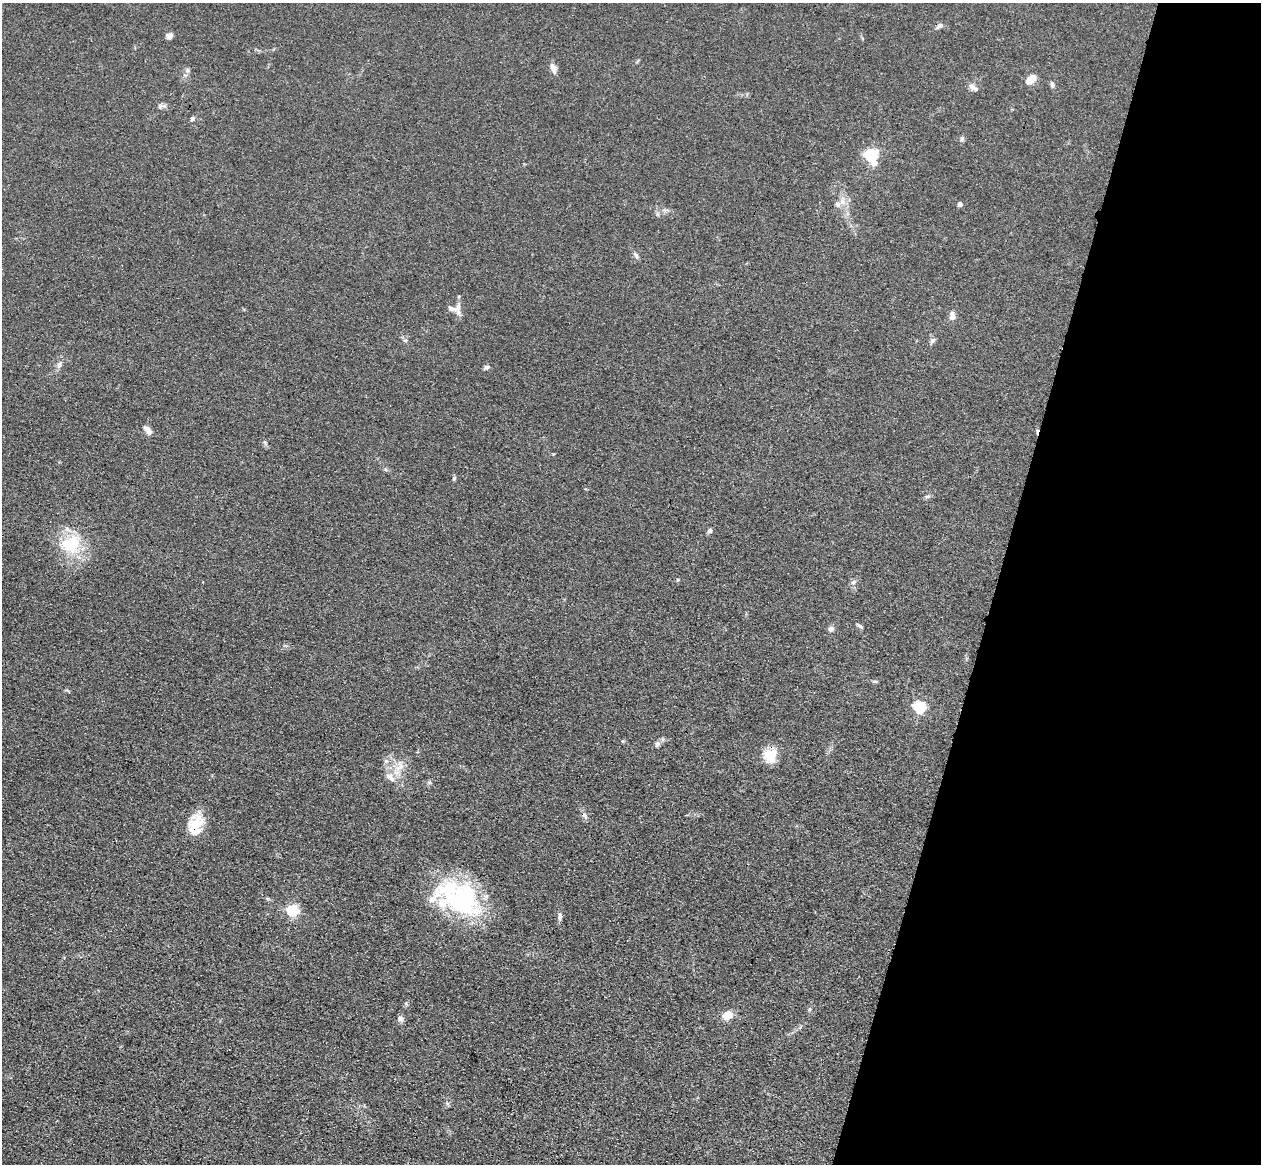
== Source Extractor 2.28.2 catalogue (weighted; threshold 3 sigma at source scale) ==
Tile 8 of 4 x 4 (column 4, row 2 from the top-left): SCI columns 3815-5073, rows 2686-3847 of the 5110 x 5250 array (HDU 1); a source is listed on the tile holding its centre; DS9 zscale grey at full resolution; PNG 1263 x 1166 px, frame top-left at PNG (2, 3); no overlay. Shown black and unused: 21% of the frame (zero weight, under 3 of 4 exposures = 6% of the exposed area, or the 3 px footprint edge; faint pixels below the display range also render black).
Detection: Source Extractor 2.28.2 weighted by HDU 2 'WHT'; one run over the whole footprint, this tile lists its part. Background 0.0611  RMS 0.0074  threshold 0.0332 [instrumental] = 3 sigma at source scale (4.5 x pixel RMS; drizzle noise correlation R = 1.50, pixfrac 1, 0.05/0.05 arcsec/px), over >= 5 px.
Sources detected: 45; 1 inside a brighter object's white glare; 1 cosmic-ray / hot-pixel residue — not listed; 3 inside a brighter listed object's ellipse — not listed separately; the other 40 listed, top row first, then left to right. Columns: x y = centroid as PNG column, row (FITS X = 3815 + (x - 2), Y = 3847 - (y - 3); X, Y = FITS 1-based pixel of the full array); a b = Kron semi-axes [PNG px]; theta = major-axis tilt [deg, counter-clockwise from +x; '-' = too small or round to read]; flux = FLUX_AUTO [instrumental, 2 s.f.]
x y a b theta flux
940 26 8 6 16 2.3
169 36 5 5 - 5.1
553 68 11 7 -71 4.1
187 70 7 4 -71 1.4
1031 79 10 7 38 9.6
1052 85 8 5 90 1.7
972 86 10 7 -46 3.4
161 106 6 6 - 1.8
192 119 6 5 - 1.4
962 139 7 5 88 1.5
871 155 6 5 - 110
838 204 8 8 - 3.1
960 204 5 5 - 2
636 255 10 5 -56 1.9
458 308 18 7 -89 4.5
952 316 10 7 88 4
933 340 8 6 51 1.9
59 365 7 6 - 2.2
487 367 7 5 0 1.6
148 430 11 6 -54 4.3
454 478 5 4 - 0.95
927 496 6 4 1 1.2
710 531 6 5 - 2.1
71 544 28 24 29 30
853 582 8 5 27 1.9
859 626 10 3 -38 1.2
831 629 8 6 17 2.1
920 707 6 5 - 86
657 744 8 6 59 2.3
770 756 18 17 - 12
401 766 9 6 35 4.1
390 777 17 9 -48 6.5
196 823 24 19 47 17
461 898 54 33 -28 98
293 911 5 5 - 78
560 916 12 5 84 2.3
810 1009 6 4 89 1
727 1015 11 9 32 8
400 1019 8 7 - 2.2
447 1103 6 4 -18 1.2
Overlapping masked pixels (flux is a lower limit): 1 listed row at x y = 196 823